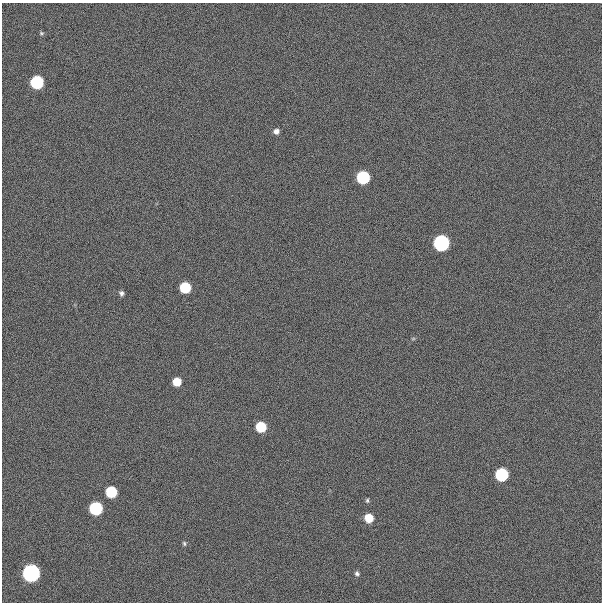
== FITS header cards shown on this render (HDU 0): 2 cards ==
NAXIS1  =                  600
NAXIS2  =                  600

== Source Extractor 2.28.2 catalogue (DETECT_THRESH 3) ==
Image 600 x 600 px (HDU 0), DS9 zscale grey, 1 PNG px = 1 image px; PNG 604 x 604 px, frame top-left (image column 1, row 600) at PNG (2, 3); no overlay
Background 300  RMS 19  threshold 57.9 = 3 sigma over >= 5 px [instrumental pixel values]
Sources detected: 18; all 18 listed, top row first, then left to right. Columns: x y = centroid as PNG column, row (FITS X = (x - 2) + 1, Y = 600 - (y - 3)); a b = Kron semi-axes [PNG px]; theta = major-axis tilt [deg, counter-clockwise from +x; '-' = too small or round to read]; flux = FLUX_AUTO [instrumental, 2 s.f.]
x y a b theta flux
41 33 6 5 - 1.9e+03
37 82 7 7 - 2.2e+05
276 131 6 5 - 6.3e+03
363 177 7 7 - 2.2e+05
441 243 7 7 - 6.5e+05
185 287 7 7 - 9.2e+04
121 293 6 5 - 3.6e+03
413 339 6 3 19 1.6e+03
177 382 6 6 - 3.0e+04
261 427 7 7 - 7.7e+04
501 475 7 7 - 2.1e+05
111 492 7 7 - 1.0e+05
367 500 6 4 -79 1.9e+03
96 508 7 7 - 2.3e+05
369 518 6 6 - 3.3e+04
184 543 6 5 - 2.2e+03
31 573 7 7 - 1.1e+06
357 573 6 5 - 2.9e+03